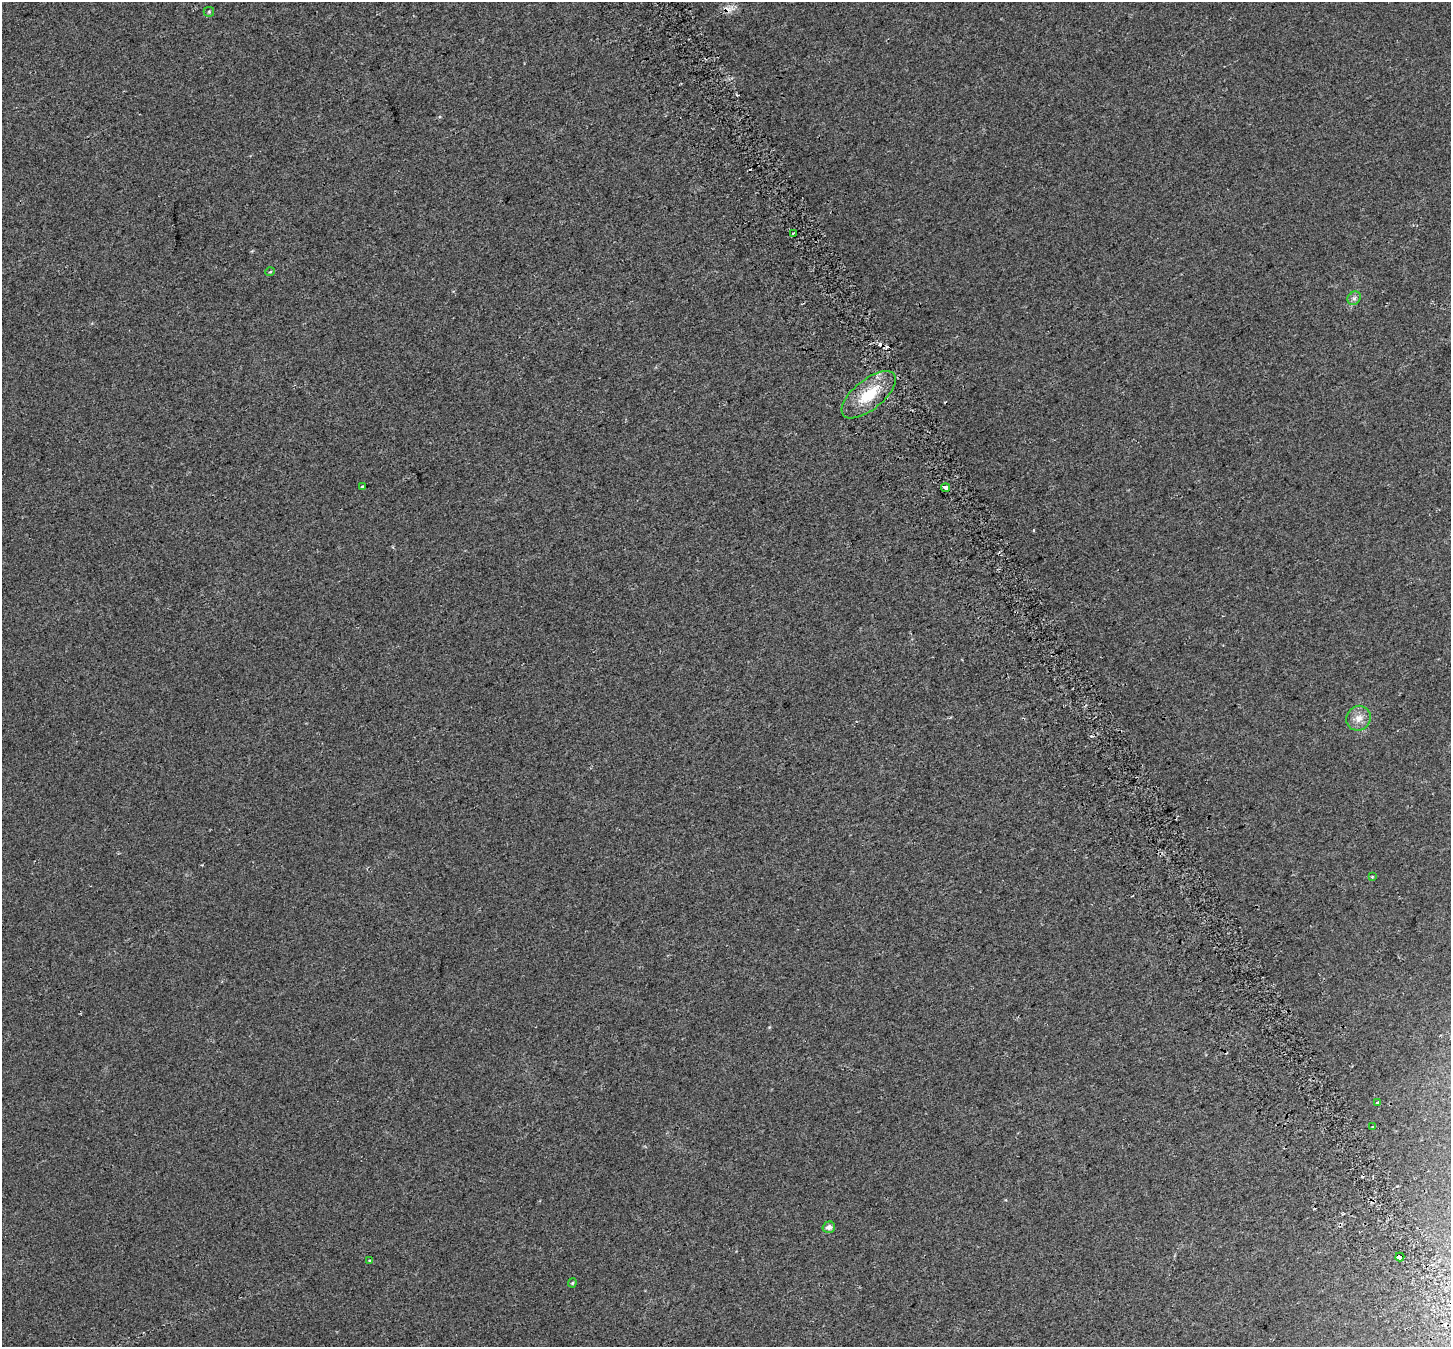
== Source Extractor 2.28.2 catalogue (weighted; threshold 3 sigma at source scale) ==
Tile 6 of 4 x 4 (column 2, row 2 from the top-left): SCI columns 1508-2956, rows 2872-4216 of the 5917 x 5803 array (HDU 1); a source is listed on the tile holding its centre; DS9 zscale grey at full resolution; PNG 1453 x 1349 px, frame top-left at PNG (2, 2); each listed source drawn as its Kron ellipse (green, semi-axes under 4 px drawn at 4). Shown black and unused: <1% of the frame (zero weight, under 2 of 3 exposures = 4% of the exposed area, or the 3 px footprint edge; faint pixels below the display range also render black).
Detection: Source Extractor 2.28.2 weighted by HDU 2 'WHT'; one run over the whole footprint, this tile lists its part. Background 0.0439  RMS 0.01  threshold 0.047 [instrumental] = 3 sigma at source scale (4.5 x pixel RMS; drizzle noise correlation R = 1.50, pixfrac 1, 0.0396/0.0396 arcsec/px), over >= 5 px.
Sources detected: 23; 8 cosmic-ray / hot-pixel residue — neither listed nor drawn; the other 15 listed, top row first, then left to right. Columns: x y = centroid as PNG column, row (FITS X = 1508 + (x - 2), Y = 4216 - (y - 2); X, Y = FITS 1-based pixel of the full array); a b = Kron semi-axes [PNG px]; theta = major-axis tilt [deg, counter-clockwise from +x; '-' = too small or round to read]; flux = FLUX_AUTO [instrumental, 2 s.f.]
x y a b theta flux
209 12 5 5 - 1.2
793 233 3 2 - 1.1
270 272 4 4 - 1.5
1354 298 7 6 - 2.9
869 395 33 15 39 36
363 486 4 3 - 7.3
946 488 4 3 - 8.9
1358 718 13 12 - 9.6
1372 877 3 2 - 1.2
1378 1102 3 2 - 3
1373 1127 3 3 - 1.6
829 1227 6 5 - 4.9
1400 1257 5 3 - 41
370 1261 3 3 - 2.9
572 1283 4 4 - 1.2
Overlapping masked pixels (flux is a lower limit): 1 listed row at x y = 1400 1257